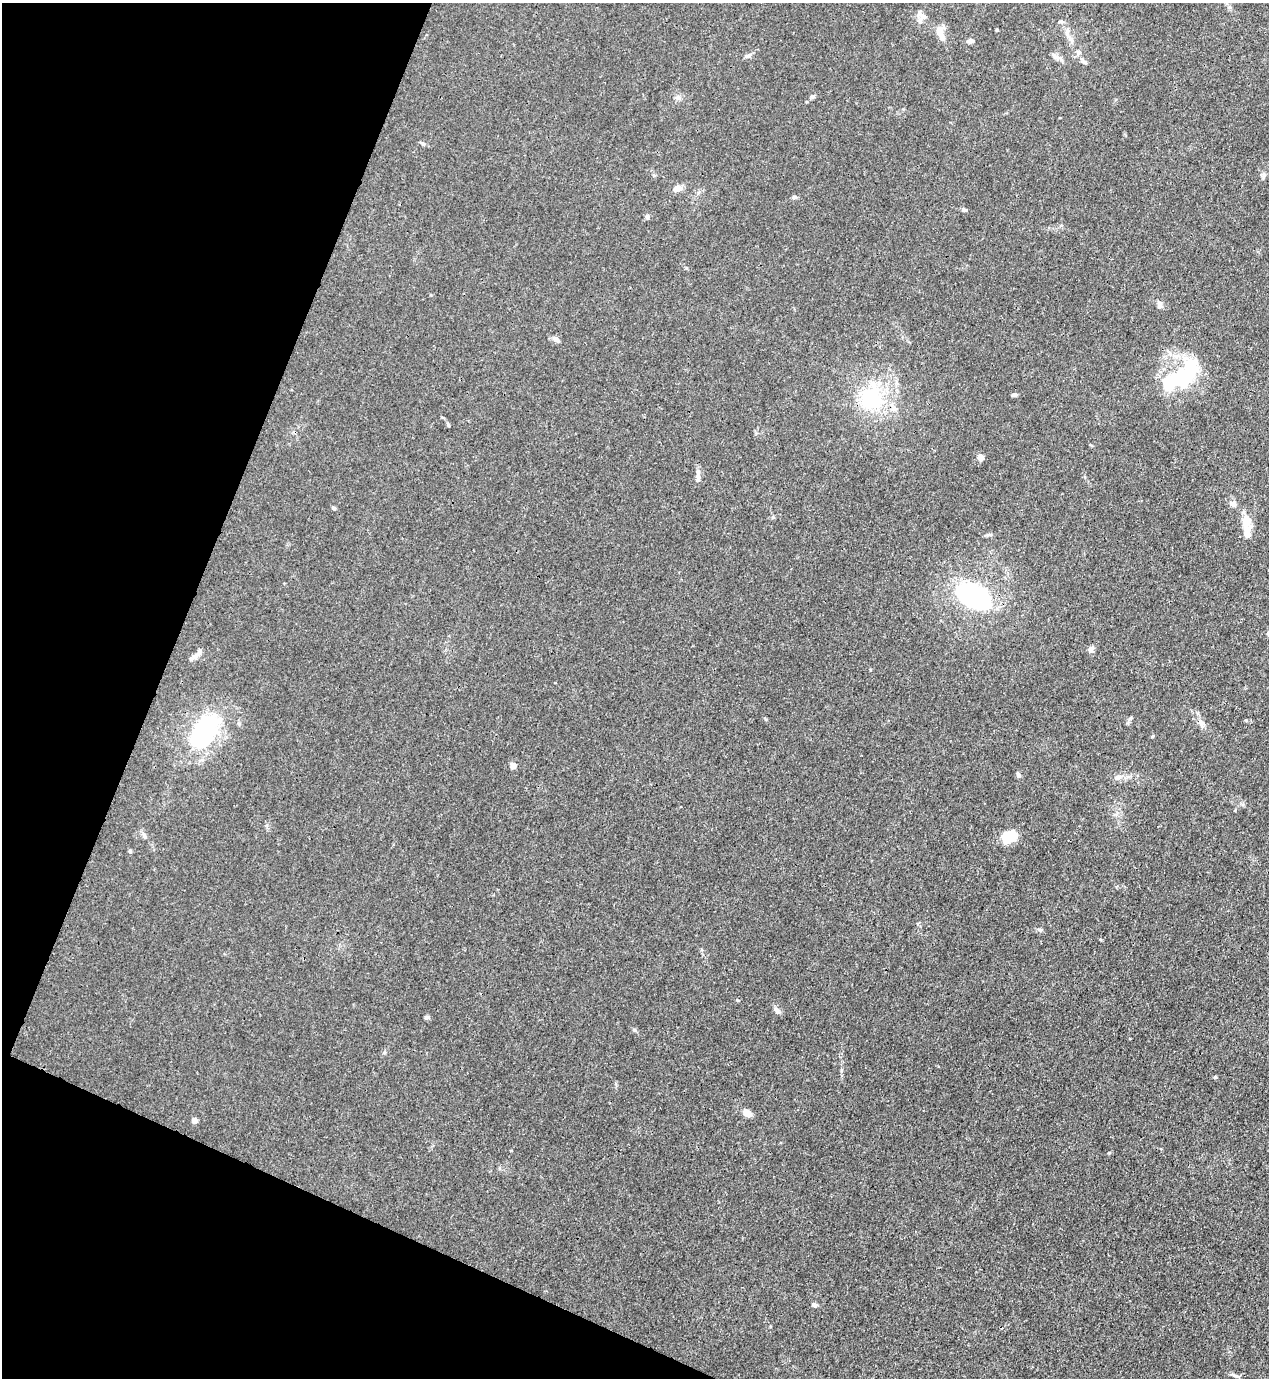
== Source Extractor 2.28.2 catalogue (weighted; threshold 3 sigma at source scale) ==
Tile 9 of 4 x 4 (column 1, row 3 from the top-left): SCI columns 223-1489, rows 1418-2793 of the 5645 x 5584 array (HDU 1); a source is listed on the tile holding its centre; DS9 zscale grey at full resolution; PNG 1271 x 1380 px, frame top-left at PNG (2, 3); no overlay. Shown black and unused: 20% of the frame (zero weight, under 3 of 4 exposures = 7% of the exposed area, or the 3 px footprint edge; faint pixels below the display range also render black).
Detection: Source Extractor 2.28.2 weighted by HDU 2 'WHT'; one run over the whole footprint, this tile lists its part. Background 0.0179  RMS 0.0025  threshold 0.0113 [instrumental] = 3 sigma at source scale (4.5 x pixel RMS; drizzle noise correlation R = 1.50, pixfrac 1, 0.05/0.05 arcsec/px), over >= 5 px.
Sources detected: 61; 3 inside a brighter object's white glare — not listed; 6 inside a brighter listed object's ellipse — not listed separately; the other 52 listed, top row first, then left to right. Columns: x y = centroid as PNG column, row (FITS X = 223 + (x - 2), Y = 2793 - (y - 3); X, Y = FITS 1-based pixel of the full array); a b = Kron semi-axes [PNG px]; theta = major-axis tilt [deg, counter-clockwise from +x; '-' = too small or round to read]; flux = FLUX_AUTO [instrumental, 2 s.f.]
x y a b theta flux
920 20 12 6 66 1.3
1061 22 9 4 -4 0.51
997 30 3 3 - 0.26
939 31 14 10 66 2.2
1067 31 12 6 89 1.3
971 41 9 5 4 0.77
1078 52 7 6 - 0.86
748 56 11 5 22 0.76
1055 56 14 6 -36 1.2
1084 62 7 4 -18 0.51
813 96 6 6 - 0.48
678 98 7 6 - 0.74
423 143 6 4 -3 0.41
1264 175 8 5 62 0.67
677 188 11 8 17 1.6
794 197 6 4 -1 0.55
964 210 8 4 -22 0.49
647 217 7 5 -78 0.63
1159 306 8 6 33 0.75
556 339 9 6 -36 0.97
1181 376 58 24 35 21
1014 395 6 4 8 0.62
871 398 33 27 82 20
448 425 8 3 -64 0.35
980 457 5 4 - 3.5
698 477 13 6 -89 1.4
1233 504 10 8 -17 1.1
334 508 5 4 - 0.49
1246 520 14 10 86 3.3
989 535 11 4 8 0.53
973 597 32 27 -89 24
1091 650 8 6 39 0.85
197 654 19 5 46 1.4
1130 718 7 4 45 0.42
1201 723 13 7 -56 1.4
203 733 36 26 66 32
513 766 7 6 - 1.5
1018 775 7 5 -61 0.61
1118 777 11 6 28 1.1
145 836 8 5 -29 0.61
1009 837 18 13 27 5.5
130 851 6 5 - 0.39
1040 930 6 5 - 0.44
777 1010 11 6 -65 0.85
427 1017 8 5 26 0.42
1130 1039 3 2 - 0.32
384 1052 6 4 72 0.35
1215 1077 5 4 - 0.32
747 1113 10 7 -32 2.1
194 1120 4 4 - 2
814 1305 7 5 -13 0.7
1235 1375 11 4 -23 0.69
Unlisted compact peaks at least as high as the median listed source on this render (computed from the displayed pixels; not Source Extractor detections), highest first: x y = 634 1030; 737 1000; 1246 720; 773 517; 766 719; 841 1070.